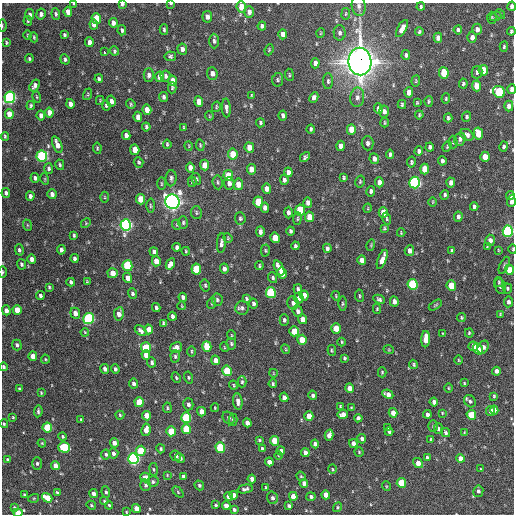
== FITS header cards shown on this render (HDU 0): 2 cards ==
NAXIS1  =                  512 / Axis length
NAXIS2  =                  512 / Axis length

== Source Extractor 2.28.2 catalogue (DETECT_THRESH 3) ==
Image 512 x 512 px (HDU 0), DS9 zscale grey, 1 PNG px = 1 image px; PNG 516 x 516 px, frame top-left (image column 1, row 512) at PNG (2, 3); each listed source drawn as its Kron ellipse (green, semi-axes under 4 px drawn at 4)
Background 1090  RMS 34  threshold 101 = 3 sigma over >= 5 px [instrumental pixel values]
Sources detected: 448; all 448 listed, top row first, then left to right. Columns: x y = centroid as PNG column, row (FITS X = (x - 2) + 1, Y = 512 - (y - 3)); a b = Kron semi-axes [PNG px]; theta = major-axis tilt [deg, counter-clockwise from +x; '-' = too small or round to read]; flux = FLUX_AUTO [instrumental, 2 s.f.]
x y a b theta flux
74 4 3 3 - 2.2e+03
122 4 4 3 - 4.5e+03
171 4 4 2 - 2.9e+03
359 6 10 7 -81 8.1e+03
512 6 4 3 - 6.2e+03
241 7 5 4 - 3.4e+04
421 7 4 3 - 2.9e+03
68 12 5 4 - 1.6e+04
249 12 6 4 89 1.2e+04
41 14 5 5 - 8.2e+03
56 14 6 4 -84 4.0e+03
346 14 6 3 81 2.2e+03
500 14 5 4 - 3.1e+03
30 15 6 4 -80 6.6e+03
207 17 6 5 - 1.1e+04
495 17 6 3 18 3.1e+03
96 18 5 4 - 5.9e+04
492 18 6 4 -90 2.6e+03
28 21 5 3 - 2.8e+03
113 23 5 4 - 1.1e+04
94 24 5 4 - 1.5e+04
2 26 6 3 -90 2.3e+03
262 26 4 4 - 6.0e+03
402 28 9 4 60 1.7e+04
477 29 6 5 - 1.2e+04
122 30 5 3 - 4.2e+03
164 30 5 3 - 3.8e+03
458 30 4 3 - 4.4e+03
511 31 4 3 - 3.7e+03
419 32 4 3 - 3.3e+03
321 33 5 3 - 1.7e+03
340 33 7 6 - 6.3e+03
283 34 5 4 - 1.4e+04
28 35 5 3 - 2.2e+03
64 35 4 3 - 3.5e+03
34 37 5 3 - 2.6e+03
472 37 5 4 - 1.1e+04
438 38 5 4 - 1.3e+04
214 41 7 5 -89 5.6e+03
89 42 5 4 - 1.2e+04
6 43 4 2 - 2.6e+03
504 47 5 4 - 2.7e+03
182 49 5 5 - 9.8e+03
269 50 6 3 67 2.2e+03
114 51 5 4 - 3.5e+03
104 52 3 2 - 3.7e+03
406 55 5 3 - 4.5e+03
170 56 6 5 - 4.1e+03
29 59 4 3 - 3.0e+03
65 59 5 4 - 4.7e+03
360 62 14 11 -89 3.0e+06
315 63 5 4 - 8.9e+03
483 70 5 4 - 5.0e+04
477 72 6 5 - 5.5e+03
444 73 6 4 -85 6.6e+04
212 74 6 5 - 1.2e+04
149 75 6 5 - 7.8e+03
289 75 6 3 -83 2.5e+03
165 76 5 5 - 5.2e+03
160 77 5 4 - 2.1e+04
99 79 4 3 - 4.0e+03
278 80 7 5 80 4.4e+03
173 81 5 4 - 2.1e+04
328 81 8 5 90 4.8e+03
416 81 5 4 - 2.3e+03
463 84 5 3 - 4.2e+03
35 86 6 4 57 8.2e+03
476 86 5 4 - 3.0e+04
172 88 5 4 - 3.4e+03
512 89 5 3 - 1.1e+04
409 92 5 4 - 2.0e+04
499 92 6 5 - 1.8e+05
88 94 6 3 72 2.8e+03
251 96 4 2 - 2.6e+03
10 97 6 5 - 5.1e+05
37 97 6 4 -74 2.5e+03
164 97 5 4 - 5.5e+03
314 97 5 4 - 7.7e+03
357 97 10 7 85 9.9e+03
446 99 5 4 - 2.7e+03
100 101 4 3 - 2.3e+03
111 101 5 4 - 9.3e+03
429 101 5 4 - 3.4e+03
199 102 5 4 - 2.5e+04
417 103 4 3 - 2.2e+03
70 104 5 4 - 1.3e+04
131 104 5 4 - 2.8e+03
402 104 4 3 - 3.3e+03
31 105 4 3 - 3.4e+03
106 106 5 4 - 4.2e+03
509 106 5 4 - 1.1e+04
216 107 5 3 - 2.7e+03
226 108 9 4 -87 7.6e+03
378 109 5 4 - 9.6e+03
147 110 5 4 - 1.9e+04
384 111 6 5 - 9.4e+03
49 112 5 4 - 1.6e+04
9 114 5 4 - 2.2e+04
419 115 4 3 - 2.8e+03
41 116 5 4 - 1.0e+04
209 116 5 3 - 1.7e+03
283 116 5 4 - 6.7e+03
138 117 5 4 - 1.8e+04
466 117 5 4 - 3.9e+03
448 118 4 3 - 4.0e+03
260 123 4 3 - 4.0e+03
384 123 5 2 - 2.3e+03
146 127 4 3 - 4.2e+03
184 128 4 3 - 2.7e+03
311 129 4 3 - 4.1e+03
351 129 5 4 - 3.4e+04
478 133 6 4 -78 5.6e+04
126 135 5 4 - 1.0e+04
467 135 7 5 -31 7.3e+03
5 136 4 3 - 2.7e+03
460 139 7 5 72 7.2e+03
453 142 6 4 -90 2.9e+03
368 143 7 6 - 7.3e+03
167 144 4 3 - 3.0e+03
57 145 9 4 -69 1.7e+04
200 145 6 3 -82 2.7e+03
189 146 5 3 - 1.8e+03
341 146 5 4 - 1.4e+04
504 146 5 4 - 4.7e+03
249 147 5 4 - 2.0e+04
430 147 4 3 - 4.8e+03
447 147 6 3 65 2.7e+03
97 148 5 3 - 3.1e+03
135 150 5 4 - 2.9e+04
419 151 5 4 - 5.5e+03
233 154 5 5 - 3.9e+04
390 154 4 3 - 5.6e+03
42 156 5 5 - 2.9e+05
305 157 5 4 - 4.4e+03
485 157 5 4 - 2.7e+04
374 159 5 4 - 1.1e+04
442 161 4 3 - 5.7e+03
139 162 5 4 - 3.6e+03
411 162 5 4 - 3.7e+03
60 165 5 4 - 3.2e+03
205 165 5 4 - 2.3e+04
49 168 5 4 - 4.8e+03
190 168 5 4 - 1.3e+04
251 169 5 4 - 2.1e+04
425 169 5 4 - 3.3e+04
288 172 5 4 - 1.0e+04
228 176 5 5 - 4.8e+04
35 178 5 4 - 4.9e+03
171 178 8 5 86 5.9e+03
343 178 3 3 - 3.2e+03
45 179 6 3 -72 1.9e+03
196 179 6 4 -75 4.2e+03
284 180 5 4 - 7.0e+03
192 182 5 4 - 3.9e+03
218 182 7 5 -85 3.9e+03
360 182 6 4 75 3.2e+03
379 182 5 4 - 1.2e+04
229 183 6 5 - 1.1e+04
415 183 6 5 - 4.4e+05
451 183 5 4 - 1.2e+04
161 184 6 3 90 2.5e+03
238 184 6 5 - 2.4e+04
267 189 5 4 - 1.4e+04
371 191 5 4 - 6.7e+03
6 193 5 4 - 5.6e+03
52 194 5 4 - 9.1e+03
445 195 5 3 - 3.8e+03
30 196 4 4 - 7.4e+03
510 196 5 3 - 5.2e+03
105 197 5 3 - 2.0e+03
140 199 5 4 - 3.8e+04
511 201 6 3 85 9.3e+03
172 202 7 7 - 1.3e+06
258 202 5 5 - 7.9e+04
433 202 5 3 - 1.9e+03
308 203 5 4 - 1.1e+04
150 206 7 3 -89 2.8e+03
474 207 4 3 - 4.8e+03
265 208 5 4 - 1.1e+04
368 208 5 3 - 1.8e+03
300 210 5 5 - 1.1e+05
383 212 5 4 - 3.4e+04
196 213 6 5 - 4.0e+03
288 213 6 4 -89 7.4e+03
309 217 5 4 - 3.3e+04
458 217 5 4 - 7.4e+03
240 218 6 5 - 4.5e+03
297 219 6 4 84 3.1e+03
387 219 6 4 -74 3.3e+03
86 223 5 4 - 2.3e+03
183 223 6 4 88 4.2e+03
27 225 6 3 -71 2.5e+03
126 225 6 5 - 6.0e+05
177 225 5 3 - 2.1e+03
384 228 4 4 - 2.9e+03
290 231 4 3 - 4.7e+03
508 231 5 5 - 4.0e+05
260 232 5 3 - 7.0e+03
401 233 4 3 - 2.1e+03
74 235 4 3 - 3.2e+03
228 238 5 4 - 2.4e+03
275 238 5 4 - 4.1e+04
490 240 6 5 - 1.0e+04
221 243 10 4 85 7.8e+03
371 245 6 3 73 2.1e+03
295 246 4 3 - 3.8e+03
177 247 4 4 - 6.1e+03
487 247 4 2 - 2.2e+03
327 248 4 4 - 5.7e+03
513 249 5 2 - 2.3e+03
19 250 6 4 -75 4.7e+03
61 250 4 4 - 8.1e+03
265 250 6 4 -88 3.0e+03
498 250 4 2 - 1.9e+03
186 251 4 3 - 2.2e+03
409 251 5 4 - 1.1e+04
452 251 4 3 - 3.5e+03
154 252 5 4 - 7.7e+03
74 258 4 3 - 5.1e+03
32 259 5 4 - 1.1e+04
382 259 10 4 68 2.0e+04
362 260 5 4 - 1.4e+04
156 261 5 4 - 2.6e+04
21 264 5 4 - 4.7e+03
170 264 6 4 62 1.3e+04
504 265 9 3 66 3.4e+03
127 266 5 5 - 1.6e+05
259 266 4 3 - 2.9e+03
279 268 8 4 -64 2.4e+04
196 269 5 5 - 7.9e+04
224 269 5 4 - 9.2e+03
509 270 5 4 - 3.3e+04
3 272 5 3 - 2.5e+03
113 273 5 5 - 2.6e+04
282 273 5 4 - 4.9e+04
128 278 5 4 - 1.6e+04
273 278 5 4 - 4.2e+03
71 282 4 3 - 5.0e+03
87 282 3 3 - 2.2e+03
499 282 5 4 - 2.9e+03
413 284 5 5 - 2.0e+05
205 285 6 4 -77 3.7e+03
451 286 5 4 - 5.0e+04
500 286 8 5 -73 4.4e+03
49 287 4 3 - 2.9e+03
507 288 5 4 - 3.4e+03
298 289 4 4 - 5.2e+03
132 293 5 4 - 4.5e+03
271 293 5 5 - 2.0e+05
40 295 4 3 - 5.9e+03
304 295 5 4 - 2.1e+04
336 296 4 3 - 2.2e+03
359 296 6 3 -82 2.6e+03
183 297 4 4 - 7.3e+03
246 298 4 3 - 3.1e+03
299 298 5 5 - 7.8e+03
379 299 6 4 -27 4.9e+03
217 300 6 5 - 4.2e+03
394 302 5 4 - 9.7e+03
508 302 5 4 - 6.9e+03
212 303 6 3 72 2.4e+03
293 303 6 6 - 7.8e+03
342 303 7 3 -90 3.3e+03
253 304 5 3 - 6.0e+03
435 305 7 3 34 2.5e+03
182 306 4 2 - 1.7e+03
156 308 4 3 - 5.4e+03
242 308 7 6 - 6.3e+03
377 309 5 4 - 2.4e+03
6 310 5 4 - 9.8e+03
17 310 5 4 - 3.5e+04
298 311 6 5 - 7.4e+03
75 313 5 5 - 1.4e+04
119 314 7 5 80 1.4e+04
500 314 3 3 - 2.4e+03
172 316 4 3 - 6.3e+03
461 318 4 4 - 3.0e+03
89 319 6 5 - 3.0e+05
302 319 5 4 - 1.4e+04
284 320 6 4 90 4.6e+03
163 323 4 3 - 3.4e+03
149 329 5 4 - 2.1e+04
336 329 5 4 - 3.5e+04
141 331 7 4 -41 7.7e+03
294 331 5 5 - 4.0e+04
85 332 4 3 - 2.1e+03
469 333 4 4 - 2.4e+03
443 334 4 3 - 2.4e+03
231 335 5 3 - 1.9e+03
426 339 8 4 88 2.9e+04
302 340 5 4 - 3.7e+04
342 342 4 3 - 1.9e+03
231 344 6 5 - 3.9e+03
17 345 5 4 - 5.5e+03
207 346 5 4 - 5.5e+04
473 346 5 4 - 1.7e+04
224 347 5 3 - 1.8e+03
483 347 7 5 60 9.0e+03
146 348 5 5 - 1.1e+05
176 348 6 5 - 1.6e+04
286 349 5 4 - 2.2e+03
478 349 6 4 -53 2.1e+04
332 350 5 3 - 2.7e+03
389 350 5 3 - 1.8e+03
191 351 5 3 - 2.2e+03
146 355 5 4 - 1.9e+04
33 356 5 4 - 2.0e+04
175 356 6 4 -87 4.3e+03
344 358 4 3 - 3.1e+03
45 359 4 4 - 2.5e+03
215 360 5 4 - 1.5e+04
458 360 4 3 - 1.9e+03
152 362 5 4 - 5.3e+03
413 364 5 4 - 3.0e+03
3 367 4 4 - 4.1e+03
105 369 5 4 - 8.2e+03
115 369 4 3 - 4.5e+03
227 371 5 4 - 9.0e+04
496 371 4 4 - 9.5e+03
382 372 5 4 - 3.1e+03
273 373 4 2 - 1.4e+03
188 377 6 4 -75 2.9e+03
176 378 6 3 -64 2.9e+03
242 382 6 4 89 3.6e+03
464 383 3 2 - 1.9e+03
134 384 5 4 - 7.7e+03
273 384 4 3 - 3.6e+03
233 385 4 3 - 2.2e+03
349 388 5 4 - 1.7e+04
448 388 5 3 - 2.1e+03
19 389 4 3 - 2.6e+03
41 393 3 2 - 2.2e+03
388 394 6 4 -26 1.3e+04
313 395 4 4 - 5.6e+03
494 396 3 3 - 2.7e+03
284 397 5 4 - 1.1e+04
238 401 8 4 -83 1.1e+04
470 401 6 5 - 5.2e+03
139 402 5 4 - 7.4e+04
434 402 4 4 - 1.1e+04
188 404 6 5 - 6.5e+03
340 406 3 3 - 2.1e+03
167 408 5 4 - 3.1e+03
215 408 4 3 - 2.0e+03
351 408 3 3 - 2.2e+03
494 410 4 4 - 1.0e+04
38 411 6 3 85 4.2e+03
490 411 5 4 - 7.7e+03
201 412 5 4 - 2.0e+04
393 413 5 4 - 1.9e+04
442 413 4 3 - 2.0e+03
343 414 5 4 - 1.3e+04
427 414 4 3 - 7.8e+03
120 415 4 4 - 2.7e+03
471 415 5 4 - 5.5e+04
147 416 5 4 - 3.1e+04
309 416 5 4 - 2.7e+04
13 417 3 2 - 2.1e+03
186 418 5 5 - 1.4e+05
228 418 7 5 -48 5.8e+03
358 418 4 4 - 6.8e+03
81 420 4 3 - 3.1e+03
233 420 6 4 -88 4.1e+03
247 423 4 4 - 1.4e+04
4 424 4 3 - 2.9e+03
433 426 6 5 - 3.6e+03
388 427 3 2 - 2.4e+03
47 428 5 4 - 1.2e+05
186 429 5 4 - 8.8e+04
439 429 5 4 - 5.6e+03
146 430 6 4 80 1.7e+04
171 431 5 4 - 5.5e+04
389 432 4 3 - 4.1e+03
446 433 5 3 - 3.9e+03
464 433 4 3 - 2.1e+03
329 435 6 4 76 1.5e+04
63 436 4 4 - 2.8e+03
362 439 5 4 - 5.9e+03
430 439 3 2 - 1.9e+03
259 440 3 3 - 2.8e+03
274 441 5 4 - 4.1e+04
42 443 4 3 - 2.2e+03
114 443 4 4 - 1.4e+04
353 443 4 4 - 8.7e+03
315 444 4 4 - 8.2e+03
64 447 6 5 - 1.5e+05
220 447 5 4 - 1.5e+05
161 449 5 4 - 3.6e+03
262 449 4 4 - 4.1e+03
141 451 5 5 - 8.3e+04
281 451 4 4 - 1.0e+04
305 452 4 4 - 1.1e+04
359 452 4 4 - 2.6e+03
114 453 5 4 - 7.5e+03
106 454 5 4 - 4.7e+03
278 455 4 2 - 1.5e+03
176 456 5 5 - 7.7e+03
427 457 3 3 - 3.7e+03
180 458 5 4 - 5.0e+03
461 458 4 4 - 2.4e+04
133 459 5 5 - 5.5e+05
8 460 4 4 - 4.6e+03
269 462 4 4 - 1.2e+04
37 463 6 5 - 4.7e+03
418 463 5 4 - 1.8e+04
55 466 4 4 - 1.6e+04
154 469 6 3 -81 2.8e+03
332 469 5 3 - 2.2e+03
481 469 3 3 - 1.9e+03
167 475 3 3 - 1.8e+03
183 476 4 3 - 5.2e+03
301 476 5 4 - 2.7e+03
145 477 5 4 - 2.2e+04
252 479 4 4 - 1.0e+04
153 482 6 5 - 4.8e+03
304 483 4 4 - 8.5e+03
401 483 5 4 - 7.8e+04
146 485 6 5 - 4.9e+03
199 485 5 4 - 4.0e+03
386 486 5 3 - 1.8e+03
266 487 3 2 - 2.3e+03
245 489 7 4 12 6.8e+03
478 491 6 5 - 5.7e+03
106 492 6 4 -80 4.2e+03
178 492 6 4 -47 3.0e+03
57 493 4 2 - 2.6e+03
93 493 4 4 - 8.1e+03
24 494 3 2 - 2.1e+03
234 495 4 4 - 1.6e+04
326 495 4 4 - 2.0e+04
228 496 4 4 - 1.0e+04
293 496 4 4 - 2.6e+04
311 497 4 4 - 5.9e+03
34 498 5 3 - 2.1e+03
47 498 6 4 -37 4.5e+04
272 498 6 5 - 7.4e+03
104 501 4 3 - 2.4e+03
91 505 5 4 - 2.7e+03
109 505 4 3 - 3.0e+03
216 505 3 3 - 2.9e+03
226 505 4 4 - 1.2e+04
289 506 4 3 - 4.6e+03
337 507 5 4 - 2.7e+03
14 508 4 3 - 4.0e+03
136 508 4 4 - 1.8e+04
234 509 4 3 - 4.5e+03
126 512 3 3 - 2.2e+03
18 513 4 3 - 3.4e+04
At the frame edge (FLAGS 8, measured only in part): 14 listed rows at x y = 74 4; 122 4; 171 4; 512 6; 241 7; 2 26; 511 31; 512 89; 511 201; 508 231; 513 249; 3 272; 3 367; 18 513